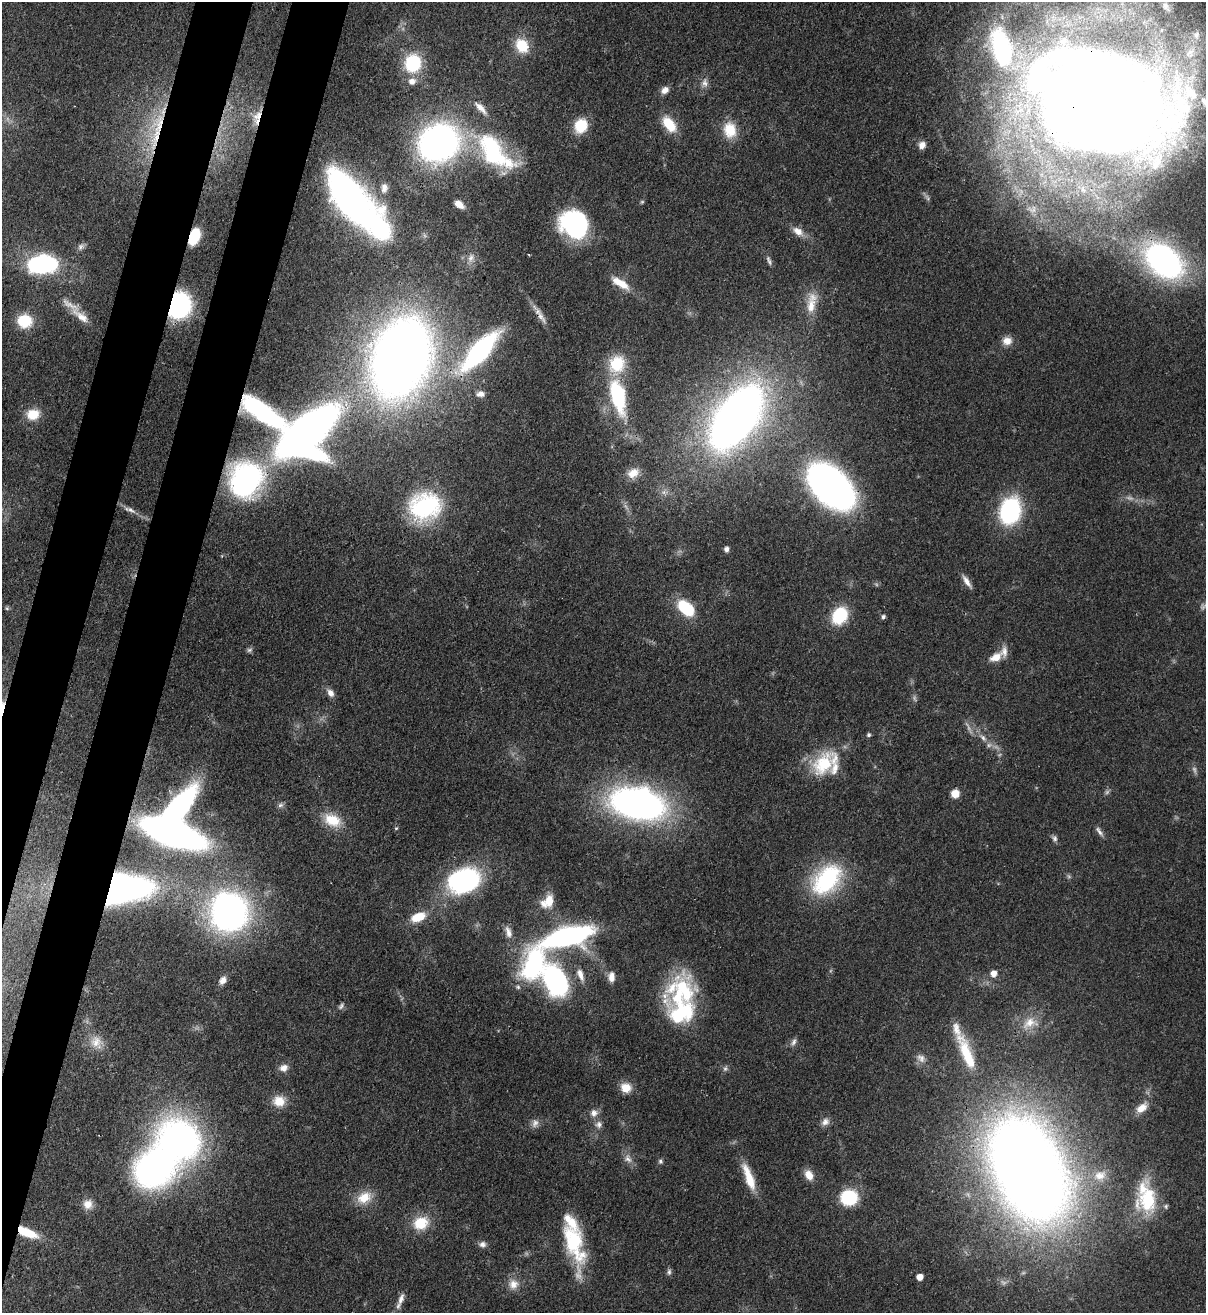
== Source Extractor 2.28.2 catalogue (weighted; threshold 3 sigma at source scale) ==
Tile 7 of 4 x 4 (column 3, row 2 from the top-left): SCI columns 2754-3957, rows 2652-3962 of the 5379 x 5303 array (HDU 1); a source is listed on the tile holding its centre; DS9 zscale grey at full resolution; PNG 1208 x 1315 px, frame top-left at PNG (2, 2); no overlay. Shown black and unused: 7% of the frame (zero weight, under 3 of 4 exposures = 7% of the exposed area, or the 3 px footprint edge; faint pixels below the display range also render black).
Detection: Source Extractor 2.28.2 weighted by HDU 2 'WHT'; one run over the whole footprint, this tile lists its part. Background 0.0831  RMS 0.0039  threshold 0.0177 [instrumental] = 3 sigma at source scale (4.5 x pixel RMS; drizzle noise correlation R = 1.50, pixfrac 1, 0.05/0.05 arcsec/px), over >= 5 px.
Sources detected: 149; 13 too faint to see at this stretch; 4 inside a brighter object's white glare — not listed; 15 inside a brighter listed object's ellipse — not listed separately; the other 117 listed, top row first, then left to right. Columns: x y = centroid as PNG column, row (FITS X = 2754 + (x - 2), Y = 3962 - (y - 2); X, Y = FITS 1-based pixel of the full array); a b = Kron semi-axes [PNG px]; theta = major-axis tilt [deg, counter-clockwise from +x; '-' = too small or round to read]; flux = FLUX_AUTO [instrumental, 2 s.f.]
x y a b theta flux
1166 7 18 10 -55 4.1
522 46 19 14 -55 10
1002 48 45 20 -76 51
1190 53 23 15 62 13
413 63 16 15 - 25
412 81 10 8 16 2.9
705 83 11 8 -81 2.3
665 90 10 8 39 2.6
1104 99 105 68 -17 1100
1205 102 22 9 -50 5.5
257 117 22 9 78 5.7
669 124 19 11 -53 11
159 125 35 23 78 27
581 126 14 12 67 12
730 130 20 15 -75 9.6
439 143 28 24 27 200
922 145 9 8 - 2.8
492 151 56 29 -51 50
384 188 12 8 81 2.6
350 199 46 21 -49 220
459 204 9 5 -37 3.9
574 225 26 22 -41 57
798 231 16 9 -34 3.9
194 237 11 7 69 24
81 247 11 7 42 1.5
471 258 13 8 65 2.6
1164 261 39 25 -40 120
42 264 31 18 3 47
623 285 23 11 -34 6.5
179 305 18 15 71 66
811 306 25 13 86 8.2
81 316 32 10 -40 6
541 316 35 6 -56 4
25 321 15 13 -6 14
1007 341 12 10 9 3.7
480 351 34 12 47 88
401 357 50 34 71 630
480 394 11 7 1 2.1
618 396 36 15 -77 38
264 412 54 17 -34 50
33 414 16 12 8 8
736 418 48 23 55 460
307 433 51 27 43 320
633 473 16 11 30 4.7
246 480 33 29 63 95
831 487 33 20 -44 280
425 506 39 33 18 45
131 510 14 6 -27 2.1
1010 511 21 16 75 60
726 549 5 5 - 1.5
967 581 18 6 -56 2.8
7 608 6 5 - 0.58
686 608 21 12 -43 18
840 616 17 14 58 20
883 617 5 5 - 1.1
249 650 8 6 16 0.92
996 657 15 9 23 5.1
330 693 11 8 -55 2.4
869 735 5 5 - 0.8
983 738 12 6 -52 2.1
823 764 35 24 57 21
955 794 8 7 - 5
637 804 37 21 -12 220
280 805 9 6 4 1.2
332 820 22 15 -25 10
396 828 5 4 - 0.51
1099 832 15 5 -55 1.6
173 833 37 15 -20 260
1055 838 9 6 -77 1.2
464 880 22 16 16 95
827 880 41 27 47 42
122 889 39 20 7 200
549 900 16 11 81 6.3
229 912 28 27 - 180
418 917 16 9 22 9.3
508 932 17 8 -72 3
567 936 56 18 14 86
533 964 41 25 67 51
993 973 6 6 - 3.3
580 974 17 7 -69 3.4
611 977 13 8 89 3.1
223 980 10 8 54 2.6
556 981 20 13 -64 98
678 997 51 36 -54 33
341 1006 9 5 58 1
1030 1023 24 15 24 8.4
96 1042 19 15 -64 5.4
793 1042 11 6 59 1.5
966 1053 54 14 -69 18
921 1058 13 10 -46 2.7
284 1068 11 10 - 2.7
725 1069 8 7 - 1.1
626 1088 12 11 - 5.3
279 1101 15 13 -3 6.5
1142 1108 16 9 38 4.3
594 1113 10 9 - 2.6
825 1122 11 9 39 2.3
599 1124 9 9 - 2
180 1140 35 29 -50 170
628 1159 14 10 -55 2.9
660 1161 6 6 - 0.93
1029 1170 73 45 -65 820
809 1175 13 9 -63 4.1
1100 1175 17 12 11 5.2
749 1177 34 9 -70 11
364 1197 21 15 27 7.9
849 1197 15 14 - 22
1147 1199 36 25 81 24
88 1204 12 12 - 4
421 1223 20 17 26 11
27 1232 24 9 -23 11
574 1242 52 17 -75 32
483 1244 10 8 -7 1.7
669 1272 9 5 83 1
920 1277 5 5 - 4.1
513 1284 15 14 - 4.8
401 1299 17 7 69 2.9
Overlapping masked pixels (flux is a lower limit): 11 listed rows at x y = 1104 99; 257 117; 159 125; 194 237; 179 305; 541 316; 264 412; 736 418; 831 487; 122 889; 27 1232
Isophote crosses this tile's border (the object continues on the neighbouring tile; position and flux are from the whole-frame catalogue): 1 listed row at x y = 1205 102